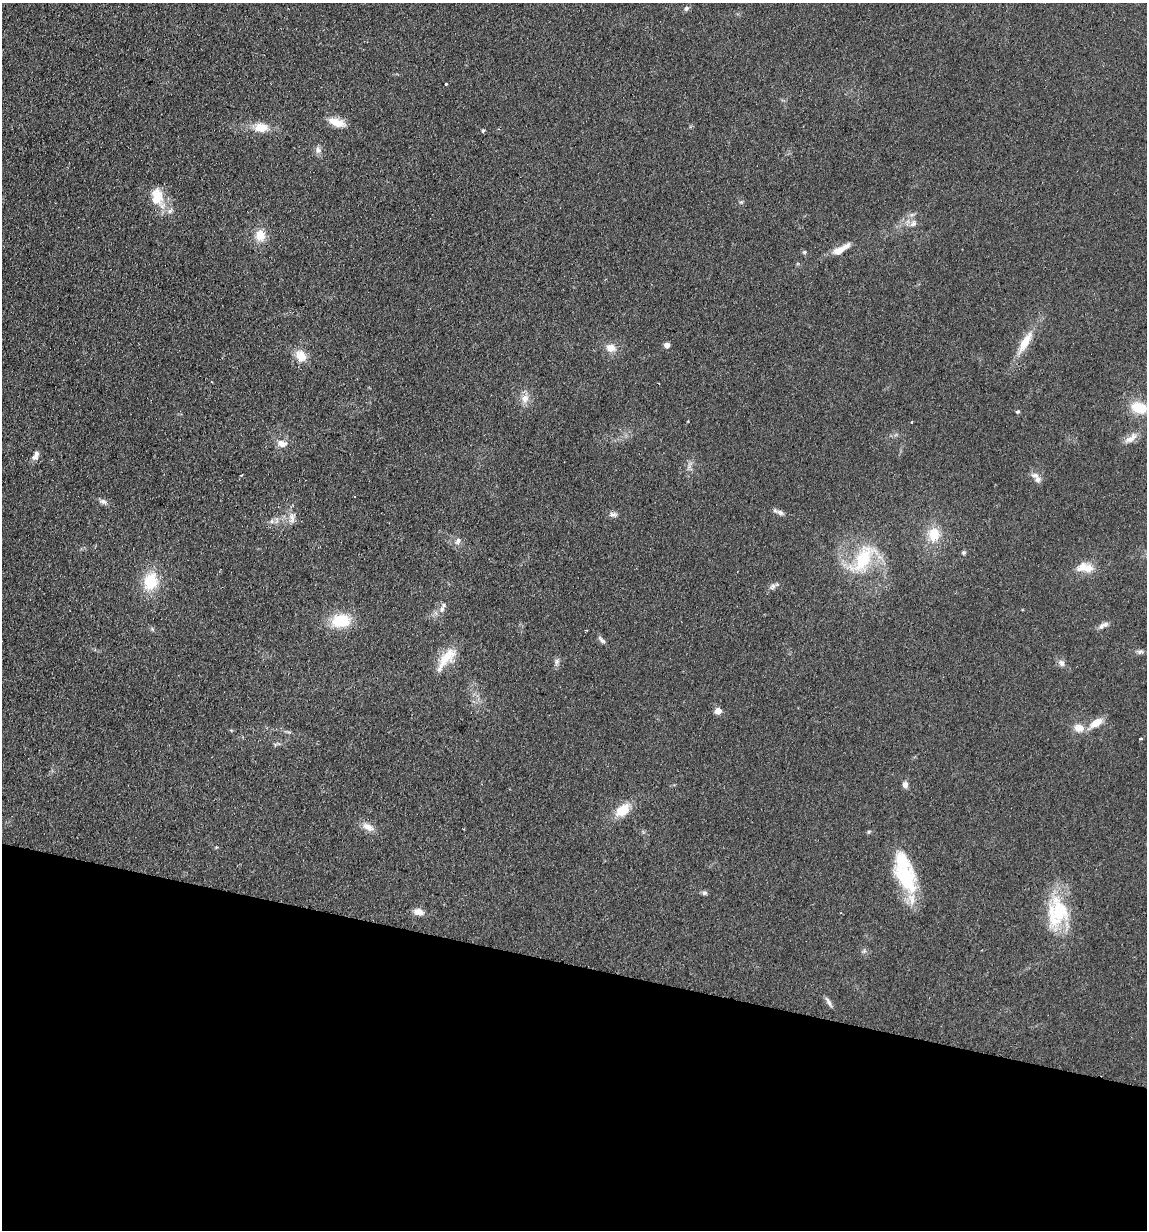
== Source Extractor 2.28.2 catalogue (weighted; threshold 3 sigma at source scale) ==
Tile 15 of 4 x 4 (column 3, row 4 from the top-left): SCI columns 2465-3609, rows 14-1241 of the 5045 x 4941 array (HDU 1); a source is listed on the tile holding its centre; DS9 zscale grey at full resolution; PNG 1149 x 1232 px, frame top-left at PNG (2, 3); no overlay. Shown black and unused: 22% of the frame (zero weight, under 2 of 3 exposures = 3% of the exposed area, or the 3 px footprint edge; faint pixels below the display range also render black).
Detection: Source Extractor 2.28.2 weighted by HDU 2 'WHT'; one run over the whole footprint, this tile lists its part. Background 0.166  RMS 0.012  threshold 0.0521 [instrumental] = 3 sigma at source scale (4.5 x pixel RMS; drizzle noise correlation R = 1.50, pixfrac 1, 0.05/0.05 arcsec/px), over >= 5 px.
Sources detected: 68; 1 cosmic-ray / hot-pixel residue — not listed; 7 inside a brighter listed object's ellipse — not listed separately; the other 60 listed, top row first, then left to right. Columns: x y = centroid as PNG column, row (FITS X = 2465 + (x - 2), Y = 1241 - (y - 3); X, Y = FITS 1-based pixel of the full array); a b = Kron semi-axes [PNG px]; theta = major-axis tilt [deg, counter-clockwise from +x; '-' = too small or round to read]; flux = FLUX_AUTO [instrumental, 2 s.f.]
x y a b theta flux
686 8 7 7 - 2.8
446 84 3 3 - 1.9
337 122 23 9 -17 16
261 127 19 12 -2 18
483 131 3 3 - 3.8
318 150 9 9 - 5.2
157 197 24 15 -85 26
912 214 7 4 19 2.4
913 223 10 7 52 5.6
260 235 14 12 -87 17
840 250 20 7 31 18
804 252 5 5 - 1.7
1025 342 32 10 60 25
667 345 4 4 - 12
611 348 12 10 -16 11
301 356 14 11 -62 17
212 382 3 2 - 1.5
525 398 12 10 69 9.6
1139 408 17 11 -14 32
1018 412 5 5 - 1.6
912 422 3 3 - 1.6
1131 438 21 9 37 11
282 444 14 9 -12 9.3
36 455 12 7 68 6.1
1035 475 12 7 -8 5.5
103 501 11 7 -21 4.2
780 512 11 6 -37 4.2
613 514 12 6 -4 4.1
292 518 15 7 85 7
272 521 6 6 - 2.9
934 534 18 15 81 24
458 541 11 7 72 5.1
963 552 6 5 - 1.9
863 559 44 20 53 67
1088 568 13 12 - 13
150 581 21 16 72 39
773 586 10 7 57 4.1
442 609 9 7 67 4.6
341 621 22 15 4 38
1101 626 10 7 50 4.7
152 629 6 4 -71 1.6
602 640 13 5 -44 3.6
1140 652 9 6 14 3.3
447 656 29 15 47 26
557 662 9 6 75 3.9
1061 663 10 8 -49 4.7
718 711 5 4 - 19
1096 723 18 8 34 16
1079 728 12 10 -17 11
1141 739 3 3 - 3
905 785 7 6 - 5.2
623 810 19 12 37 23
368 827 18 9 -24 9.5
869 831 6 4 19 1.5
905 877 37 28 -49 60
704 893 7 6 - 2.5
419 912 12 8 -11 8.8
1058 914 48 25 -89 68
864 951 6 5 - 2.1
829 1002 14 5 -59 4.3
Isophote crosses this tile's border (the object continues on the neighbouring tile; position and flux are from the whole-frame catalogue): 1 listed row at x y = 1139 408